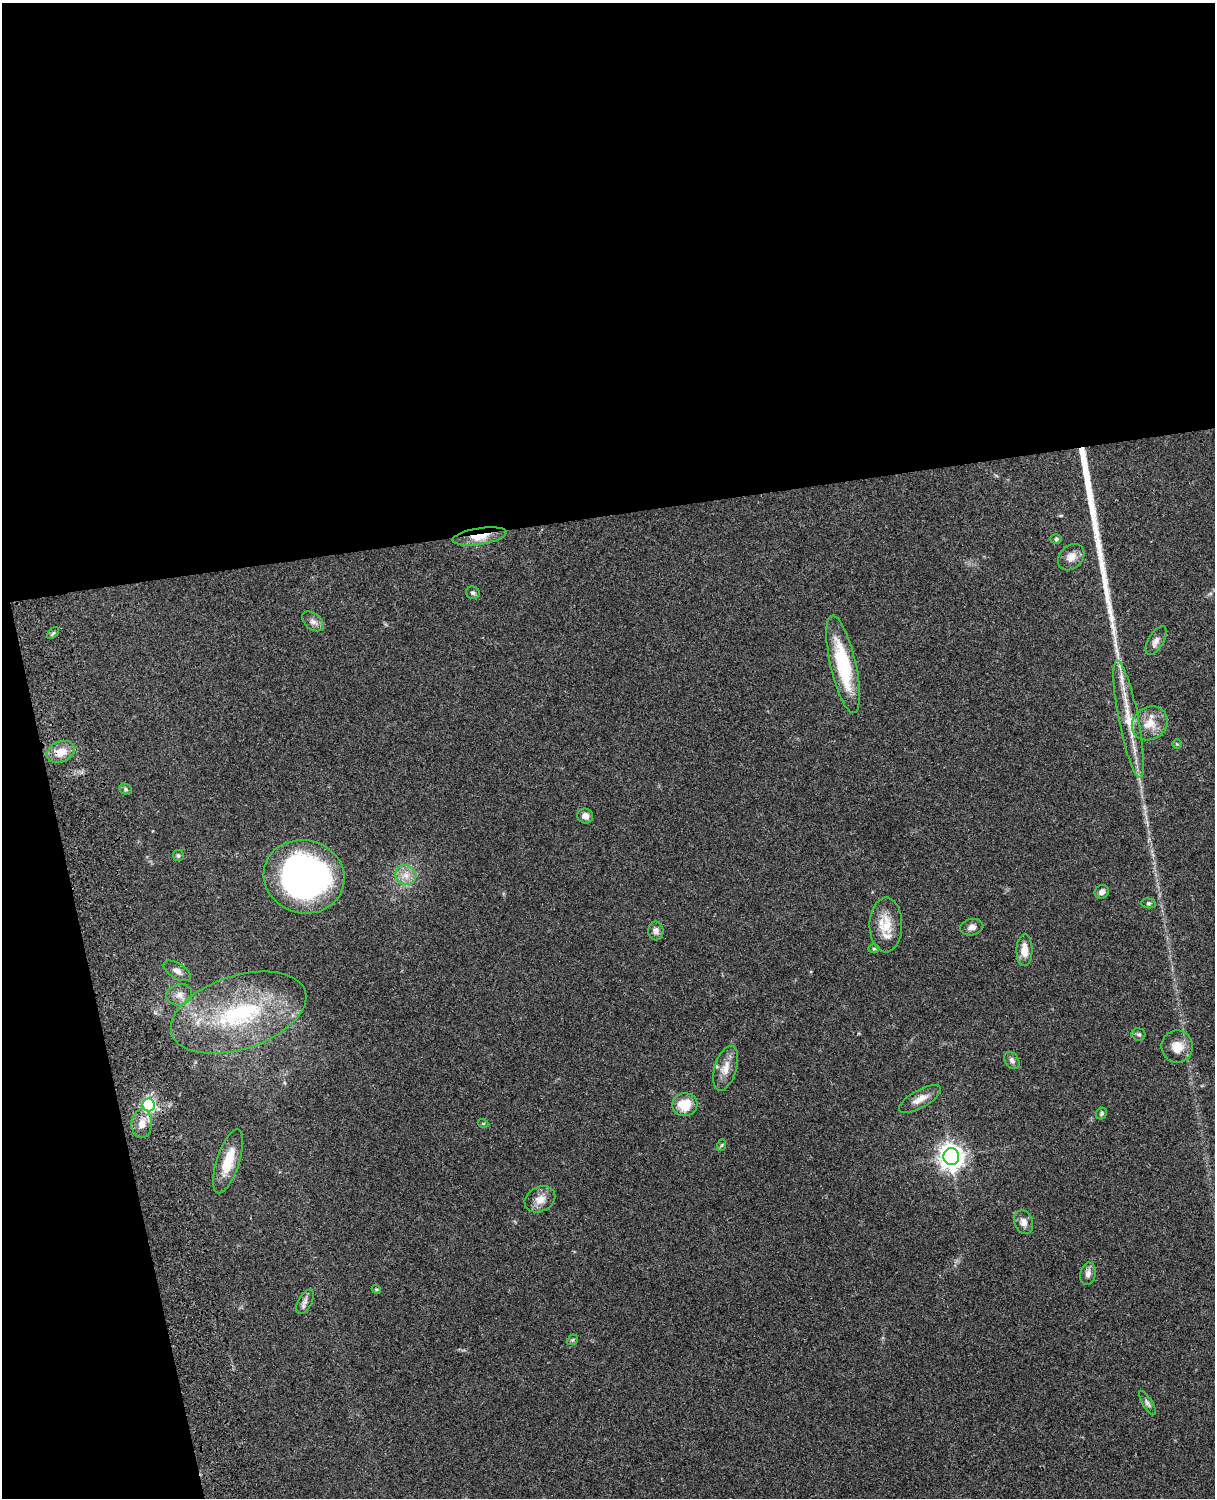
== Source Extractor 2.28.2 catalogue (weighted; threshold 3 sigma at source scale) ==
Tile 1 of 4 x 3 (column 1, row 1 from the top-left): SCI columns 121-1333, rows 3269-4764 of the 5089 x 4926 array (HDU 1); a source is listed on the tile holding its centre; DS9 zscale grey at full resolution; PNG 1217 x 1500 px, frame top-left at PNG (2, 3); each listed source drawn as its Kron ellipse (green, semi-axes under 4 px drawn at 4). Shown black and unused: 39% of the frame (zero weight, under 3 of 4 exposures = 6% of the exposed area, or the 3 px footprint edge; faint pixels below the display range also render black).
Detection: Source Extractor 2.28.2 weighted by HDU 2 'WHT'; one run over the whole footprint, this tile lists its part. Background 0.076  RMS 0.0058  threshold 0.0261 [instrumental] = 3 sigma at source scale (4.5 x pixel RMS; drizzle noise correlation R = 1.50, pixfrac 1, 0.05/0.05 arcsec/px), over >= 5 px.
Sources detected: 50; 1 long thin detection or spike segment (spike, bleed or trail) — neither listed nor drawn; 2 inside a brighter listed object's ellipse — not listed separately; the other 47 listed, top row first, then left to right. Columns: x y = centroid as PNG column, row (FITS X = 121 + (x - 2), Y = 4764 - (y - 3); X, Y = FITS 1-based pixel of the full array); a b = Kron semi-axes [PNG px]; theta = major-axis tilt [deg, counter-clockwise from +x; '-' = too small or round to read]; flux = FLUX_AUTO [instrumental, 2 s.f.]
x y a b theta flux
480 536 27 8 9 10
1056 539 6 5 - 0.85
1071 557 15 11 45 5
473 593 7 6 - 1.2
313 621 12 8 -40 3
53 633 7 4 44 0.98
1156 640 16 7 58 3.2
843 664 50 12 -77 38
1129 719 60 10 -79 19
1150 723 18 16 34 10
1177 744 5 5 - 0.66
61 752 14 10 23 8.2
126 789 7 5 -25 1
585 816 8 7 - 3.2
178 856 5 5 - 1.1
406 875 11 9 -32 5.1
304 877 41 36 -15 190
1102 892 7 6 - 2.5
1148 903 7 5 -5 1.1
886 925 27 16 89 13
972 927 11 8 13 2.9
656 931 9 7 -86 2.6
874 949 6 3 -1 0.66
1024 950 16 8 89 6.5
177 971 15 7 -31 3.6
179 995 13 10 13 4.5
239 1013 70 36 18 74
1139 1034 7 6 - 1.2
1177 1047 16 16 - 8.5
1012 1060 9 6 -56 2
726 1068 23 11 73 7
920 1099 24 8 29 6
148 1105 6 6 - 96
685 1105 13 11 6 12
1101 1114 6 5 - 0.93
483 1123 5 3 - 0.51
142 1124 14 10 85 5.7
722 1145 6 3 70 0.68
951 1157 8 8 - 530
228 1161 33 11 72 15
540 1199 16 12 26 5.9
1024 1222 12 9 -67 3.7
1088 1274 11 7 79 3.1
376 1289 5 3 - 0.53
305 1302 13 7 61 2.5
572 1340 6 4 43 0.82
1147 1403 14 5 -59 1.7
Overlapping masked pixels (flux is a lower limit): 3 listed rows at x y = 480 536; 61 752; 148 1105